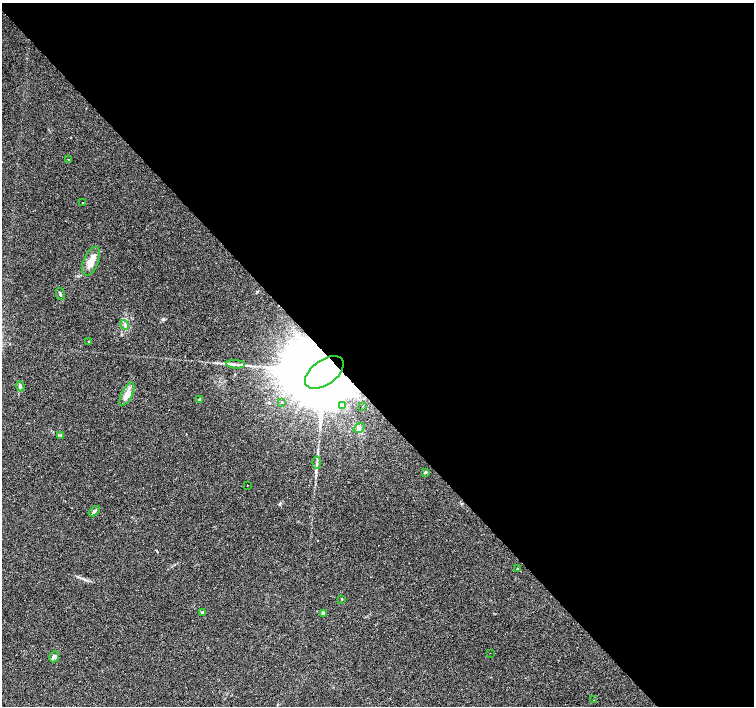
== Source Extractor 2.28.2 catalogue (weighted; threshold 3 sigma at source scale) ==
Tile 8 of 4 x 4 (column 4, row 2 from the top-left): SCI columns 4511-6014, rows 3024-4431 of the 6014 x 5982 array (HDU 1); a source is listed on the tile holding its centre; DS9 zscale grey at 2 x 2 block average (1 PNG px = mean of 2 x 2 image px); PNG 756 x 708 px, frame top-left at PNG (2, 3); each listed source drawn as its Kron ellipse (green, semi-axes under 4 px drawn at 4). Shown black and unused: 57% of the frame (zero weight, under 3 of 4 exposures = <1% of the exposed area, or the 3 px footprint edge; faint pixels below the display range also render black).
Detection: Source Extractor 2.28.2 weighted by HDU 2 'WHT'; one run over the whole footprint, this tile lists its part. Background 0.0896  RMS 0.0057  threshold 0.0256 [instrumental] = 3 sigma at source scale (4.5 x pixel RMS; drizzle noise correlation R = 1.50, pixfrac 1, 0.0396/0.0396 arcsec/px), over >= 5 px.
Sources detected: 30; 1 cosmic-ray / hot-pixel residue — neither listed nor drawn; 2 inside a brighter listed object's ellipse — not listed separately; the other 27 listed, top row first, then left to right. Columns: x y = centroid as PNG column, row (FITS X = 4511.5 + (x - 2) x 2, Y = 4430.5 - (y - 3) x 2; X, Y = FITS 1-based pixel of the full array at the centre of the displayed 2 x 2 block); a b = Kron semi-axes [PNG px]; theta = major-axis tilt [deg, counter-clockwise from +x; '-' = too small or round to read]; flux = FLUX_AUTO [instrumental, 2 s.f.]
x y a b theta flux
68 160 2 2 - 1.1
83 202 2 2 - 2.3
91 261 15 7 69 13
60 294 6 2 -77 1.5
125 325 5 2 - 1.7
89 342 2 2 - 2.8
236 364 9 3 -5 4.8
324 372 22 12 36 39000
20 386 5 3 - 2
127 394 13 5 63 11
200 399 3 2 - 0.83
282 402 2 2 - 4.5
343 406 2 2 - 5.3
363 406 2 2 - 1.1
359 428 6 3 33 3.4
60 435 3 2 - 1.3
317 463 6 2 -85 1.9
425 472 3 3 - 1.9
247 485 2 2 - 2.4
94 511 6 3 38 2.3
517 569 3 2 - 0.75
342 599 3 2 - 0.79
202 612 3 3 - 1.5
323 613 3 3 - 3.8
490 653 2 2 - 0.37
54 657 6 4 66 4.2
593 700 2 2 - 0.47
Overlapping masked pixels (flux is a lower limit): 1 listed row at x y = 324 372
Diffuse or blended objects may show on this block-average render without a row.